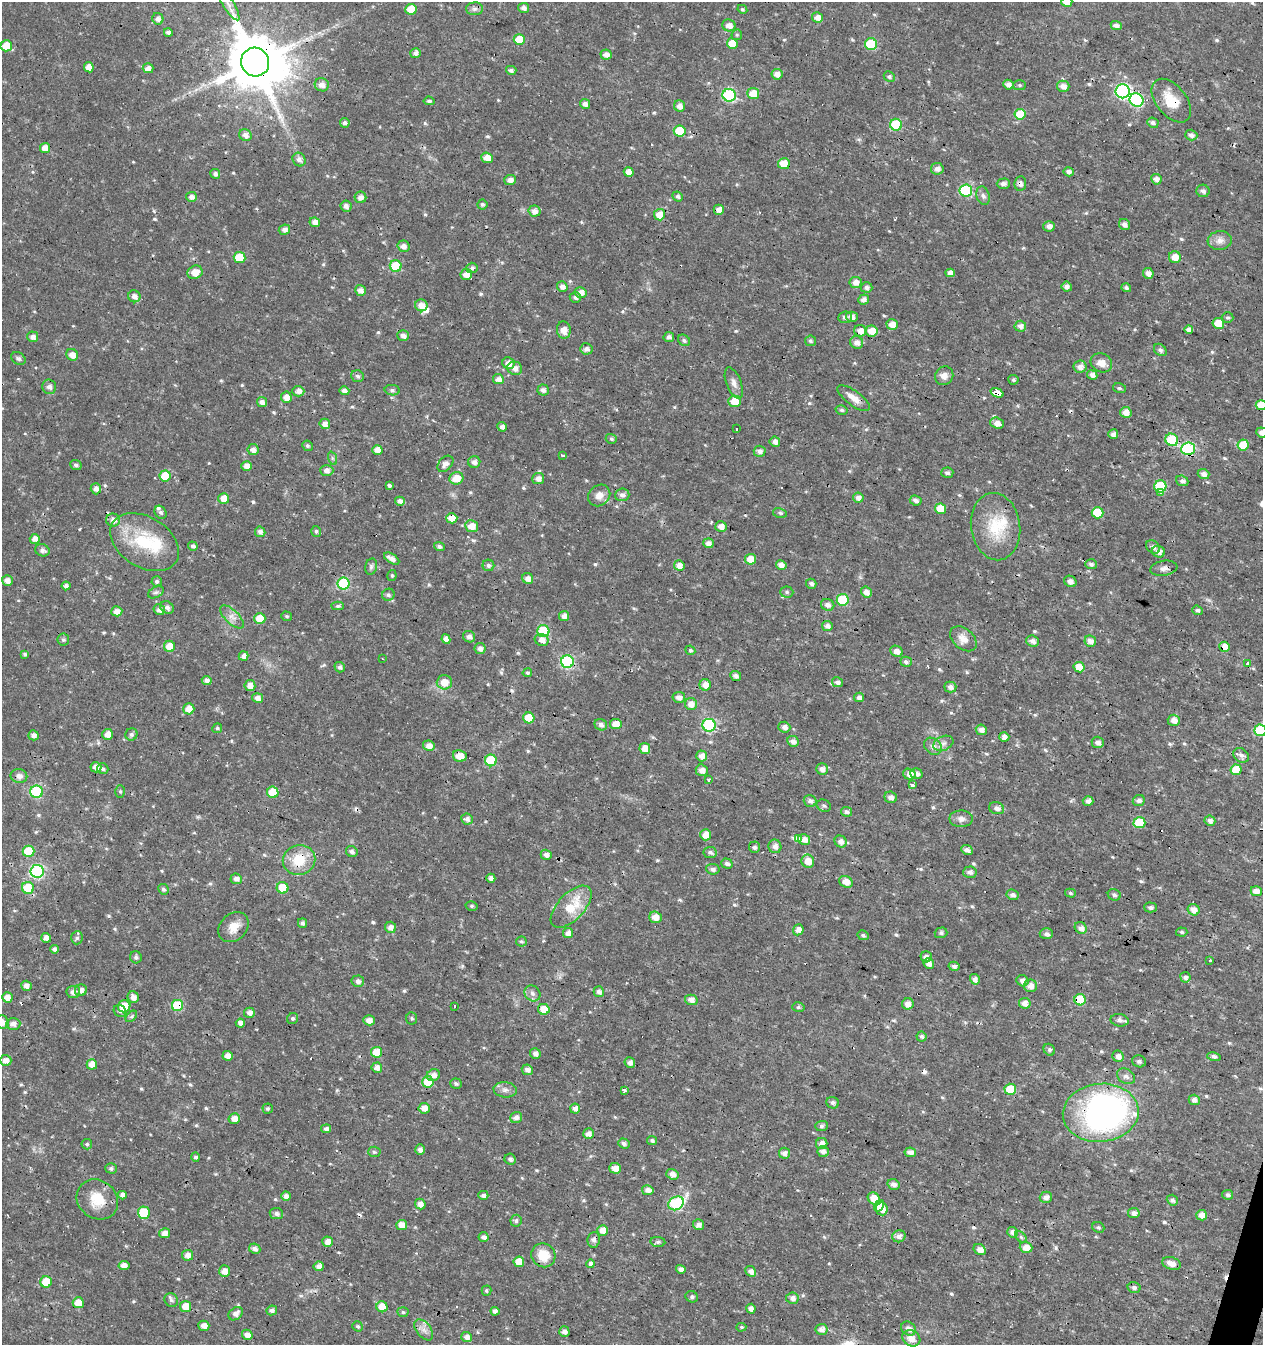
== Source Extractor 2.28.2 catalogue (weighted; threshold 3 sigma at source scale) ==
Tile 6 of 4 x 4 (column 2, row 2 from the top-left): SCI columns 1539-2799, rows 2688-4030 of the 5534 x 5379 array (HDU 1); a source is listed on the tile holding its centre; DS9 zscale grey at full resolution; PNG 1265 x 1347 px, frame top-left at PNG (2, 2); each listed source drawn as its Kron ellipse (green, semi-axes under 4 px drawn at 4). Shown black and unused: <1% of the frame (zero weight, under 3 of 4 exposures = <1% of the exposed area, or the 3 px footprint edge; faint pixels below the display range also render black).
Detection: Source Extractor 2.28.2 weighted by HDU 2 'WHT'; one run over the whole footprint, this tile lists its part. Background 0.0159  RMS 0.0022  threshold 0.00973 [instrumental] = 3 sigma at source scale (4.5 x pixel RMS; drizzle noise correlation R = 1.50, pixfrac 1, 0.0396/0.0396 arcsec/px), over >= 5 px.
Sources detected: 624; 2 inside a brighter object's white glare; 11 cosmic-ray / hot-pixel residue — neither listed nor drawn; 8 inside a brighter listed object's ellipse — not listed separately; of the other 603, all 500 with FLUX_AUTO >= 0.353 (the completeness limit of this list) listed and drawn (103 fainter detections not listed), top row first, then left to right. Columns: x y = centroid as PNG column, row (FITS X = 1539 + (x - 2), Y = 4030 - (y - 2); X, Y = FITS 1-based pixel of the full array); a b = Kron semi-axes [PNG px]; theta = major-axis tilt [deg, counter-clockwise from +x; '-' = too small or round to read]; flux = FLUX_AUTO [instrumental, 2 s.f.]
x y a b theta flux
1067 2 5 5 - 2.9
228 4 19 5 -58 1.8
524 8 5 5 - 0.89
411 9 5 5 - 3.6
474 9 8 6 1 0.69
742 9 5 4 - 0.36
817 18 5 5 - 1.7
158 19 6 5 - 1.1
729 25 6 6 - 1.5
1116 25 5 4 - 0.98
168 32 4 4 - 0.75
737 35 5 5 - 0.36
519 40 5 5 - 4.9
732 44 5 5 - 3.8
871 44 6 6 - 13
6 46 6 5 - 4
416 53 5 5 - 0.85
606 54 6 5 - 1.1
255 62 14 14 - 1500
89 67 5 4 - 1.8
148 68 5 5 - 1.2
511 70 5 4 - 0.66
777 74 5 5 - 1.3
889 77 5 5 - 0.5
322 85 7 6 - 1.4
1008 85 5 4 - 1
1019 85 6 5 - 0.38
1063 86 6 5 - 1.3
1123 91 7 7 - 40
753 94 6 5 - 3.7
729 95 6 6 - 27
1137 100 7 6 - 23
429 101 5 4 - 0.45
1171 101 25 15 -51 5.2
585 104 5 4 - 0.94
679 106 6 5 - 1.2
1020 114 5 5 - 4.7
345 123 5 5 - 0.66
1153 123 6 5 - 0.63
896 125 6 6 - 12
680 131 6 5 - 6.8
245 135 6 5 - 1.1
1191 135 6 5 - 0.79
45 148 5 5 - 2.3
487 158 6 5 - 2.2
299 160 7 6 - 0.98
784 164 6 5 - 3.6
937 169 6 6 - 1.2
629 172 5 4 - 1.9
1069 172 5 4 - 0.92
215 174 5 4 - 0.57
1156 179 5 5 - 1.2
510 180 6 5 - 1.1
1020 183 7 5 84 0.89
1003 184 6 5 - 0.85
966 190 6 6 - 18
1203 191 6 6 - 0.84
678 196 5 4 - 0.54
983 196 9 6 -72 0.76
191 197 5 5 - 1.1
360 197 6 6 - 1.3
482 204 5 5 - 0.51
346 206 6 5 - 0.75
719 210 5 5 - 1.3
534 211 6 5 - 1.2
659 215 5 5 - 3
315 222 5 4 - 1.4
1124 224 6 5 - 0.93
1049 226 6 5 - 1.1
284 230 6 5 - 1.1
1220 240 12 9 6 1.5
403 246 6 5 - 1.2
239 257 6 5 - 6.5
1175 257 6 6 - 2.4
396 266 6 5 - 8.2
472 268 5 5 - 0.59
195 272 8 6 25 2.4
950 273 5 4 - 1.3
1148 273 5 5 - 1.2
466 274 6 5 - 1.8
856 282 6 5 - 1.6
562 287 5 5 - 1
866 287 6 5 - 0.76
1067 287 5 5 - 1
1126 288 5 4 - 0.45
360 290 5 5 - 1.4
581 292 6 5 - 1.5
134 296 6 6 - 1.2
575 297 6 5 - 0.65
864 299 5 5 - 0.96
421 305 6 6 - 1.8
845 317 7 6 - 0.74
852 317 6 5 - 1
1228 318 6 5 - 0.43
1218 323 6 5 - 4.1
892 325 6 5 - 2.1
1020 326 6 5 - 1.2
564 330 9 7 -83 1.7
1189 330 4 4 - 1
860 331 6 5 - 1.5
872 331 6 5 - 3
403 335 6 5 - 1.1
33 337 5 5 - 1.2
669 337 5 5 - 0.75
684 340 6 5 - 0.5
810 341 5 5 - 0.43
857 342 7 6 - 1.3
586 349 6 5 - 0.91
1160 350 7 5 -43 0.61
72 355 6 5 - 1.5
18 358 8 5 -32 0.53
508 363 6 5 - 1.9
1101 363 11 9 -26 1.8
1080 367 6 6 - 1.2
515 368 7 6 - 1.5
1092 375 5 4 - 1
357 376 6 5 - 0.6
944 376 9 9 - 1.4
498 379 5 5 - 1.3
1013 380 5 5 - 0.42
734 383 16 7 -68 1.3
49 387 7 7 - 0.95
1119 388 6 5 - 0.41
392 390 7 5 -10 0.53
543 390 5 5 - 0.88
298 391 6 5 - 1.2
344 391 5 4 - 0.85
997 393 7 3 -21 42
286 397 5 5 - 1.6
854 398 19 7 -36 2.1
735 401 6 5 - 3.4
262 402 5 4 - 1
1261 405 5 5 - 3.6
842 410 6 4 -15 0.41
1126 412 5 5 - 1.7
997 423 7 5 -20 1.4
325 424 5 5 - 1.5
502 427 5 4 - 0.81
736 429 3 3 - 1.2
1262 432 6 5 - 1.2
1113 434 5 5 - 0.99
611 439 5 5 - 0.39
1172 440 6 6 - 13
775 442 5 5 - 1.1
1243 445 5 5 - 4.6
308 446 5 5 - 0.39
1188 449 6 6 - 21
253 450 5 5 - 1
377 450 5 4 - 1.9
760 451 6 5 - 0.95
563 455 3 3 - 1
332 458 7 4 -71 0.42
474 462 6 6 - 0.86
445 464 9 6 47 1.1
76 465 6 5 - 0.56
247 466 5 4 - 1.4
327 470 6 5 - 0.96
947 473 6 5 - 0.56
1204 474 6 5 - 1
165 476 5 5 - 4.8
456 478 7 6 - 2.8
538 479 6 5 - 1.2
1182 481 6 5 - 0.63
389 485 3 3 - 6.1
1160 486 6 6 - 13
96 489 6 5 - 1
1160 493 4 3 - 0.81
599 495 12 10 41 1.7
622 495 7 6 - 0.86
224 498 5 5 - 2.8
858 498 5 5 - 1
916 500 6 4 -24 0.79
400 501 5 4 - 1.2
940 509 5 5 - 3.6
161 512 7 5 -56 0.55
780 513 7 5 -10 0.43
1098 513 6 5 - 7.6
452 518 5 5 - 2.9
113 520 7 6 - 1.3
472 526 6 6 - 2.2
721 526 6 5 - 1.4
996 527 34 24 -82 8.9
316 531 5 5 - 0.44
260 532 5 5 - 1
35 539 5 5 - 1.5
145 542 37 25 -32 12
708 543 5 5 - 1.2
193 546 5 4 - 0.59
439 546 5 4 - 0.6
1153 547 8 6 -40 0.76
42 550 7 6 - 0.81
1159 552 6 5 - 1.3
392 559 8 4 -32 1.3
751 559 5 5 - 3
1091 564 6 5 - 0.6
488 565 6 6 - 0.62
781 565 5 4 - 1.2
679 566 5 5 - 1.5
371 567 8 6 74 0.55
1164 568 13 7 9 1.1
392 575 5 4 - 0.37
528 578 6 5 - 1.3
7 580 5 5 - 1.3
157 581 5 5 - 0.47
1070 581 6 5 - 0.94
344 583 6 6 - 19
811 584 5 5 - 0.71
66 586 4 4 - 0.79
156 592 8 5 29 0.51
787 592 6 5 - 0.45
866 592 6 5 - 1.3
388 595 6 6 - 0.5
843 600 6 6 - 12
828 605 7 6 - 0.94
338 606 6 4 1 0.44
167 607 7 6 - 0.84
159 610 6 5 - 1.1
1197 610 5 4 - 0.52
117 611 5 5 - 1.5
287 616 5 5 - 0.36
564 616 5 5 - 1.3
232 617 15 7 -44 1.4
260 619 5 5 - 3.5
827 626 5 5 - 0.96
543 631 6 6 - 10
469 637 6 5 - 1.1
446 639 5 4 - 1.5
963 639 15 10 -41 2
63 640 6 6 - 0.49
542 640 7 6 - 1.4
1033 641 6 5 - 1
1090 641 6 5 - 1.3
169 646 5 5 - 2.9
1225 647 5 5 - 2.6
480 648 5 5 - 1.1
690 650 5 4 - 0.37
896 651 6 5 - 1.5
25 654 4 4 - 0.46
244 656 5 4 - 1
382 659 3 2 - 0.36
567 662 6 6 - 28
906 662 6 5 - 0.56
1247 663 3 3 - 1.6
340 667 5 5 - 0.63
1079 667 5 5 - 3
527 673 5 4 - 0.36
736 676 6 5 - 0.87
207 681 5 4 - 1.1
444 682 7 7 - 2.7
837 682 5 5 - 0.81
705 685 5 5 - 1.7
250 686 5 5 - 1.6
950 687 6 5 - 0.94
679 697 6 5 - 1.1
859 697 5 4 - 0.93
257 698 5 4 - 1.1
691 704 6 6 - 1.7
189 709 5 5 - 2.9
529 718 5 5 - 4.8
1174 720 6 5 - 1.6
616 724 6 5 - 2.3
601 725 6 5 - 0.89
709 725 6 6 - 29
784 727 6 5 - 1.1
217 728 5 4 - 0.37
981 730 5 5 - 1.1
1260 730 6 6 - 12
108 734 5 5 - 1.8
131 734 6 6 - 0.61
33 735 5 5 - 1
1004 737 5 4 - 1
793 741 6 5 - 1.1
1098 742 6 5 - 1.1
943 743 10 7 23 0.98
429 746 6 5 - 1.6
933 746 10 7 -38 1.1
645 748 6 5 - 2.3
1241 755 8 6 -36 0.93
460 756 7 5 -11 2.3
702 756 5 5 - 1.6
491 760 6 6 - 9.7
96 767 5 5 - 1.5
103 769 6 5 - 0.49
822 769 6 5 - 1.2
702 770 6 5 - 1.2
1236 770 5 5 - 5.2
916 773 6 5 - 1
909 774 6 5 - 1.3
19 776 8 7 - 1.3
708 779 3 3 - 1.1
912 785 3 3 - 1.6
120 791 6 5 - 0.35
37 792 6 6 - 17
273 792 6 5 - 5.2
891 797 6 5 - 1
1139 800 6 5 - 0.84
810 801 6 5 - 0.79
1088 801 5 5 - 0.88
824 806 7 6 - 0.51
997 808 8 6 -18 1.1
847 812 5 5 - 0.61
467 819 6 5 - 1
961 819 12 8 -1 1.2
1210 821 5 5 - 0.88
1139 823 6 5 - 10
706 835 5 5 - 2.4
799 838 4 3 - 29
804 839 6 5 - 1.6
841 841 6 5 - 1.2
775 846 7 6 - 1.2
754 847 5 5 - 0.62
967 850 6 4 -26 0.98
29 851 6 5 - 7.9
352 851 6 5 - 0.74
710 852 6 5 - 0.65
546 855 5 5 - 1.1
299 860 16 15 - 5.8
808 861 6 6 - 2.6
727 864 5 5 - 0.73
713 869 6 5 - 0.73
37 871 6 6 - 31
970 872 7 6 - 0.8
491 878 5 4 - 1.1
236 879 6 5 - 0.99
846 882 7 5 -27 1.9
28 888 6 6 - 6.8
283 888 6 5 - 5
163 889 6 5 - 0.44
1256 891 5 5 - 1.6
1070 893 5 4 - 0.37
1013 895 6 5 - 0.8
1114 895 6 5 - 0.57
472 906 6 5 - 0.39
571 907 26 13 46 6.4
1150 907 6 5 - 0.67
1194 910 6 5 - 1.7
655 917 6 5 - 2
302 923 5 4 - 0.67
233 927 17 13 44 2.7
391 927 5 5 - 1.2
1081 928 6 5 - 1.3
798 930 6 5 - 1.5
1182 932 6 4 -3 0.42
568 933 5 5 - 1.4
941 933 6 5 - 0.51
1046 934 6 5 - 0.68
863 935 6 4 -28 0.48
46 938 5 4 - 1.3
77 938 6 5 - 0.53
521 941 5 5 - 0.41
55 949 4 4 - 0.74
136 957 6 5 - 0.58
926 957 5 5 - 1
1210 960 4 3 - 2.6
929 964 6 5 - 1.2
954 966 5 4 - 0.71
1185 977 5 5 - 0.86
975 979 5 4 - 1.1
358 981 6 6 - 0.85
1022 981 6 5 - 1.1
26 986 5 5 - 1.2
1030 986 6 6 - 1.5
81 990 6 6 - 1.3
73 992 7 6 - 1.3
599 992 5 5 - 0.94
532 993 8 7 - 0.85
7 997 5 5 - 1.8
133 997 6 5 - 1.3
691 1000 6 5 - 1.2
1080 1000 5 5 - 9.6
1025 1003 5 5 - 1.5
908 1004 6 5 - 1.5
178 1005 6 5 - 12
124 1006 6 6 - 4.4
454 1006 3 3 - 0.92
798 1007 6 5 - 0.43
544 1009 6 5 - 3.5
120 1011 7 5 -41 0.6
249 1013 5 5 - 1.1
131 1016 7 4 45 0.39
293 1018 6 5 - 0.45
412 1018 6 5 - 0.39
369 1020 6 5 - 1.5
1120 1020 9 6 -11 0.81
2 1022 7 6 - 1.6
240 1023 4 4 - 1.1
13 1024 7 6 - 1.2
921 1036 5 5 - 0.59
1049 1050 6 5 - 0.45
377 1052 5 5 - 4.5
535 1054 5 5 - 1
228 1056 5 5 - 1.5
1118 1056 6 5 - 1.2
1214 1057 7 4 -12 0.8
6 1060 6 5 - 1.3
1139 1061 7 6 - 0.59
630 1063 5 5 - 1
92 1064 5 5 - 2.1
377 1068 5 5 - 1.3
527 1070 6 5 - 1
433 1075 7 6 - 1.1
1126 1076 10 7 -31 0.94
428 1082 6 5 - 5.2
456 1084 6 5 - 0.47
1010 1089 6 5 - 6.9
505 1090 11 7 -6 1.1
624 1091 4 3 - 0.74
1194 1100 5 5 - 0.93
833 1103 6 5 - 0.74
424 1108 5 5 - 1.8
268 1109 5 5 - 0.37
575 1109 5 5 - 1
1101 1113 38 29 6 60
516 1118 6 5 - 1
234 1119 6 5 - 1.7
821 1126 6 5 - 0.48
326 1129 5 4 - 0.64
588 1134 5 5 - 1.3
652 1140 5 4 - 0.48
624 1143 6 5 - 0.62
87 1144 5 5 - 0.38
822 1144 6 5 - 1.3
420 1150 5 4 - 1.1
374 1152 6 5 - 0.43
823 1152 6 5 - 1.1
910 1152 6 5 - 1
784 1153 5 5 - 1
196 1157 4 4 - 0.6
510 1159 6 5 - 0.67
111 1168 6 5 - 0.45
615 1168 6 5 - 1.6
672 1174 6 5 - 1.2
893 1184 6 5 - 1.1
648 1190 6 5 - 1.1
122 1195 4 4 - 1.1
483 1195 5 4 - 0.75
1228 1195 5 5 - 0.53
286 1196 5 4 - 0.99
1046 1197 6 5 - 1.1
874 1198 6 5 - 2.6
97 1199 22 19 -38 5.2
1172 1200 6 5 - 0.6
676 1203 8 6 32 26
420 1204 5 5 - 1.2
879 1206 6 4 56 2.3
882 1209 6 6 - 2.1
144 1213 6 6 - 7.3
276 1213 7 5 -8 0.76
1134 1213 5 5 - 1
1202 1215 5 5 - 1.7
516 1221 6 5 - 0.56
699 1224 5 5 - 1
402 1225 5 5 - 2.1
1098 1227 6 5 - 0.41
603 1230 5 5 - 2.5
1013 1232 5 5 - 1.2
165 1233 5 5 - 1.3
899 1236 6 6 - 1.1
483 1237 5 5 - 0.7
1021 1237 7 4 -46 0.41
594 1240 8 6 84 0.87
327 1242 5 5 - 1.4
658 1242 7 5 -7 0.47
1026 1247 6 5 - 2
255 1249 6 5 - 0.87
980 1250 6 5 - 1.3
187 1255 5 5 - 1.3
543 1255 12 11 - 4.7
519 1262 5 5 - 3.1
1172 1263 9 6 -19 1.6
590 1264 4 4 - 2
124 1265 5 4 - 1.1
319 1266 5 5 - 1.2
681 1269 5 4 - 1.2
224 1271 6 5 - 1.5
751 1271 6 5 - 1.1
46 1282 6 5 - 5.2
1134 1288 6 5 - 0.63
486 1291 5 5 - 0.35
692 1297 6 5 - 0.5
792 1298 6 6 - 1.1
171 1300 7 6 - 0.57
78 1303 5 5 - 2.8
186 1306 5 5 - 3
382 1307 6 5 - 2.8
751 1309 5 4 - 1
272 1310 5 5 - 0.78
495 1311 4 4 - 0.97
403 1312 5 5 - 0.4
236 1314 8 6 38 1.3
204 1326 5 5 - 1.3
358 1326 5 5 - 0.43
741 1327 5 4 - 0.36
909 1328 8 6 -43 1.3
822 1329 6 5 - 1.3
424 1330 12 7 -52 1.2
564 1332 5 5 - 1
247 1335 5 5 - 1.7
467 1337 5 5 - 1
911 1338 9 7 -29 2
Overlapping masked pixels (flux is a lower limit): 19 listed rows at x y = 255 62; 1171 101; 1020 183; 860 331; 997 393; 735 401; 1172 440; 1188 449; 452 518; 996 527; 1164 568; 1225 647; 460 756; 491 760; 804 839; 299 860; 178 1005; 1101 1113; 78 1303
Isophote crosses this tile's border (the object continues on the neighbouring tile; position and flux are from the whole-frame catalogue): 6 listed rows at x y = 1067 2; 228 4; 1261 405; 1262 432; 1260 730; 2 1022